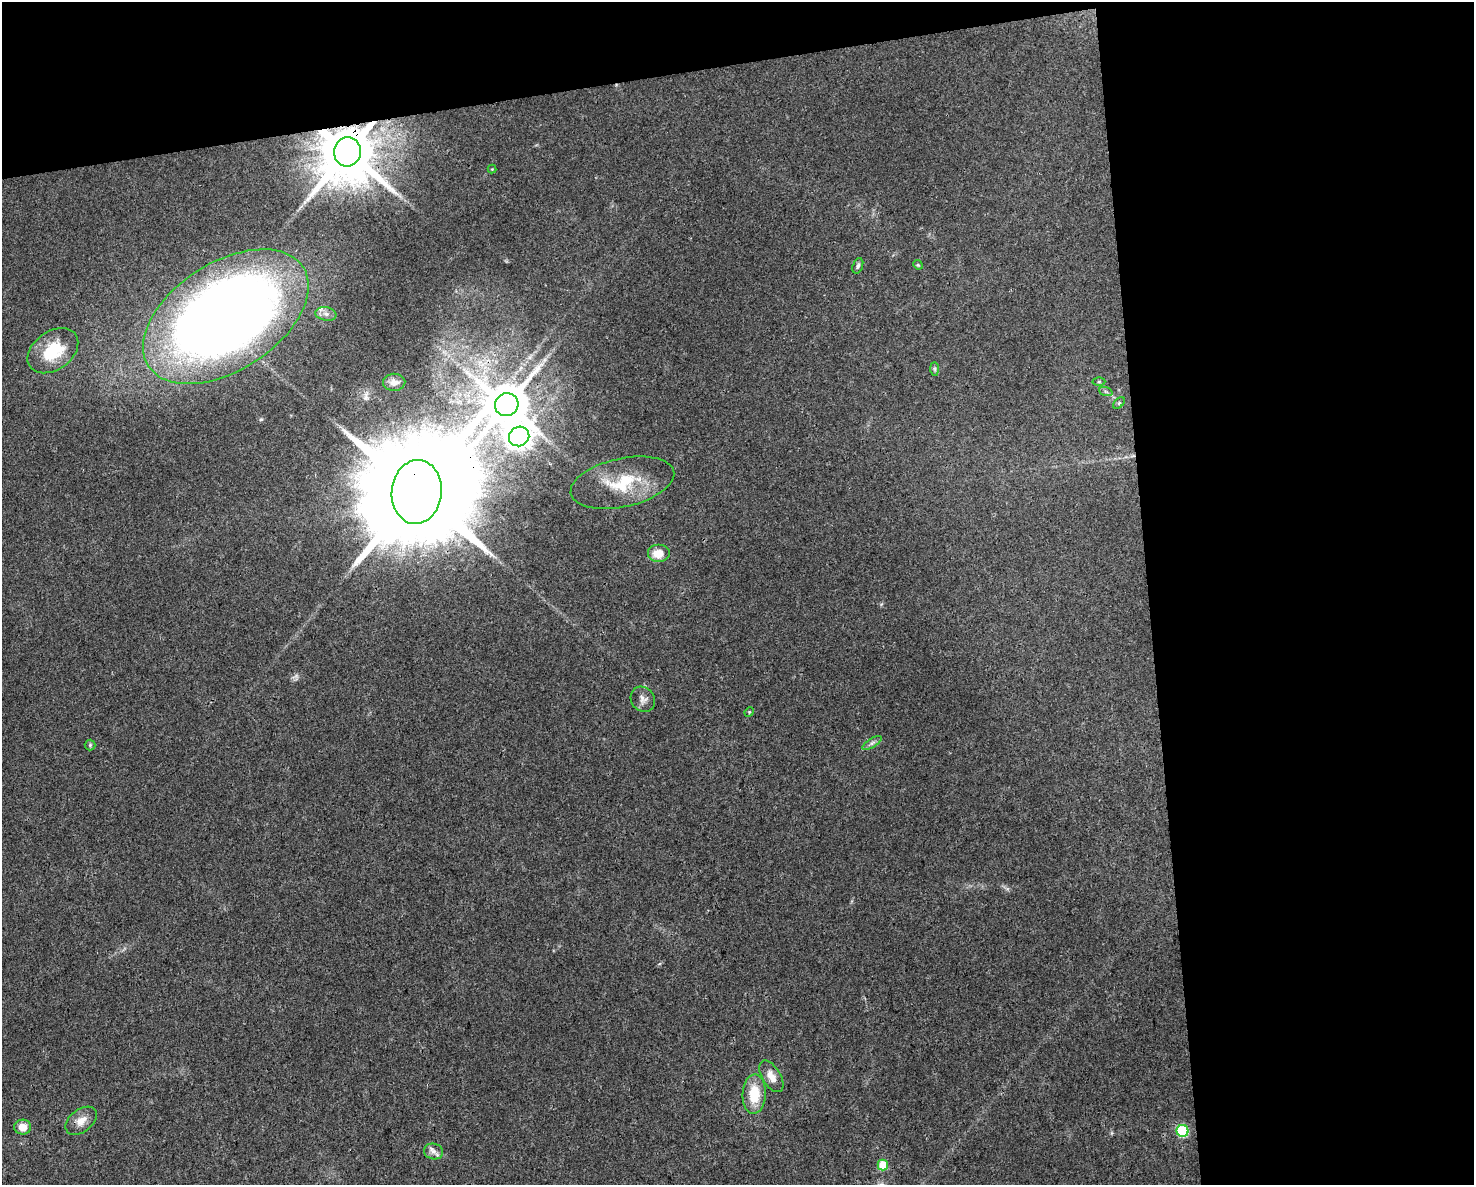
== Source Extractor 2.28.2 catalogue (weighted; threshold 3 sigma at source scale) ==
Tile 3 of 3 x 4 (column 3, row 1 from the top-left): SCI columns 3007-4478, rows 3550-4732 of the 4497 x 4732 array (HDU 1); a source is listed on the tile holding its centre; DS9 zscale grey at full resolution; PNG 1476 x 1187 px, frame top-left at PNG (2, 2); each listed source drawn as its Kron ellipse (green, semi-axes under 4 px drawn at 4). Shown black and unused: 28% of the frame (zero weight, under 3 of 4 exposures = <1% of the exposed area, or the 3 px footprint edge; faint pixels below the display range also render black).
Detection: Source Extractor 2.28.2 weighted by HDU 2 'WHT'; one run over the whole footprint, this tile lists its part. Background 0.0311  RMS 0.0039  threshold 0.0175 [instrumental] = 3 sigma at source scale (4.5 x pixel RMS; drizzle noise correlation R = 1.50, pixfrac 1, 0.0396/0.0396 arcsec/px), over >= 5 px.
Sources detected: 30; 1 too faint to see at this stretch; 1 long thin detection or spike segment (spike, bleed or trail) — neither listed nor drawn; the other 28 listed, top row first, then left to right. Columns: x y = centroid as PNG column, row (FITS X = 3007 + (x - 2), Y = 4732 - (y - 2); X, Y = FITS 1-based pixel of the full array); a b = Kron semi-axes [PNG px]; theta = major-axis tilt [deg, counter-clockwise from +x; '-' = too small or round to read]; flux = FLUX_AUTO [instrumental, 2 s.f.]
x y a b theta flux
347 152 14 13 - 3200
492 169 4 4 - 0.33
918 265 5 4 - 0.49
858 266 8 5 69 0.94
326 314 10 6 -11 1.8
226 317 92 54 33 480
53 351 28 19 36 17
935 369 7 4 -90 0.77
394 382 11 8 1 2.5
1099 382 6 4 0 0.57
1106 392 7 4 -19 0.75
1119 403 7 4 45 0.55
507 405 12 11 - 1600
519 436 10 9 - 390
622 483 53 24 12 22
417 492 32 25 84 15000
658 553 11 9 0 5.3
643 699 13 11 -53 2.5
749 712 5 4 - 0.39
872 743 11 4 32 1.2
90 745 5 5 - 0.57
771 1076 18 9 -59 4.1
754 1094 20 11 88 11
81 1121 18 11 37 4.1
23 1127 8 7 - 4.3
1182 1131 6 6 - 35
434 1151 9 8 - 2
883 1165 5 5 - 12
Overlapping masked pixels (flux is a lower limit): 4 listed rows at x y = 347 152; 226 317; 507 405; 417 492